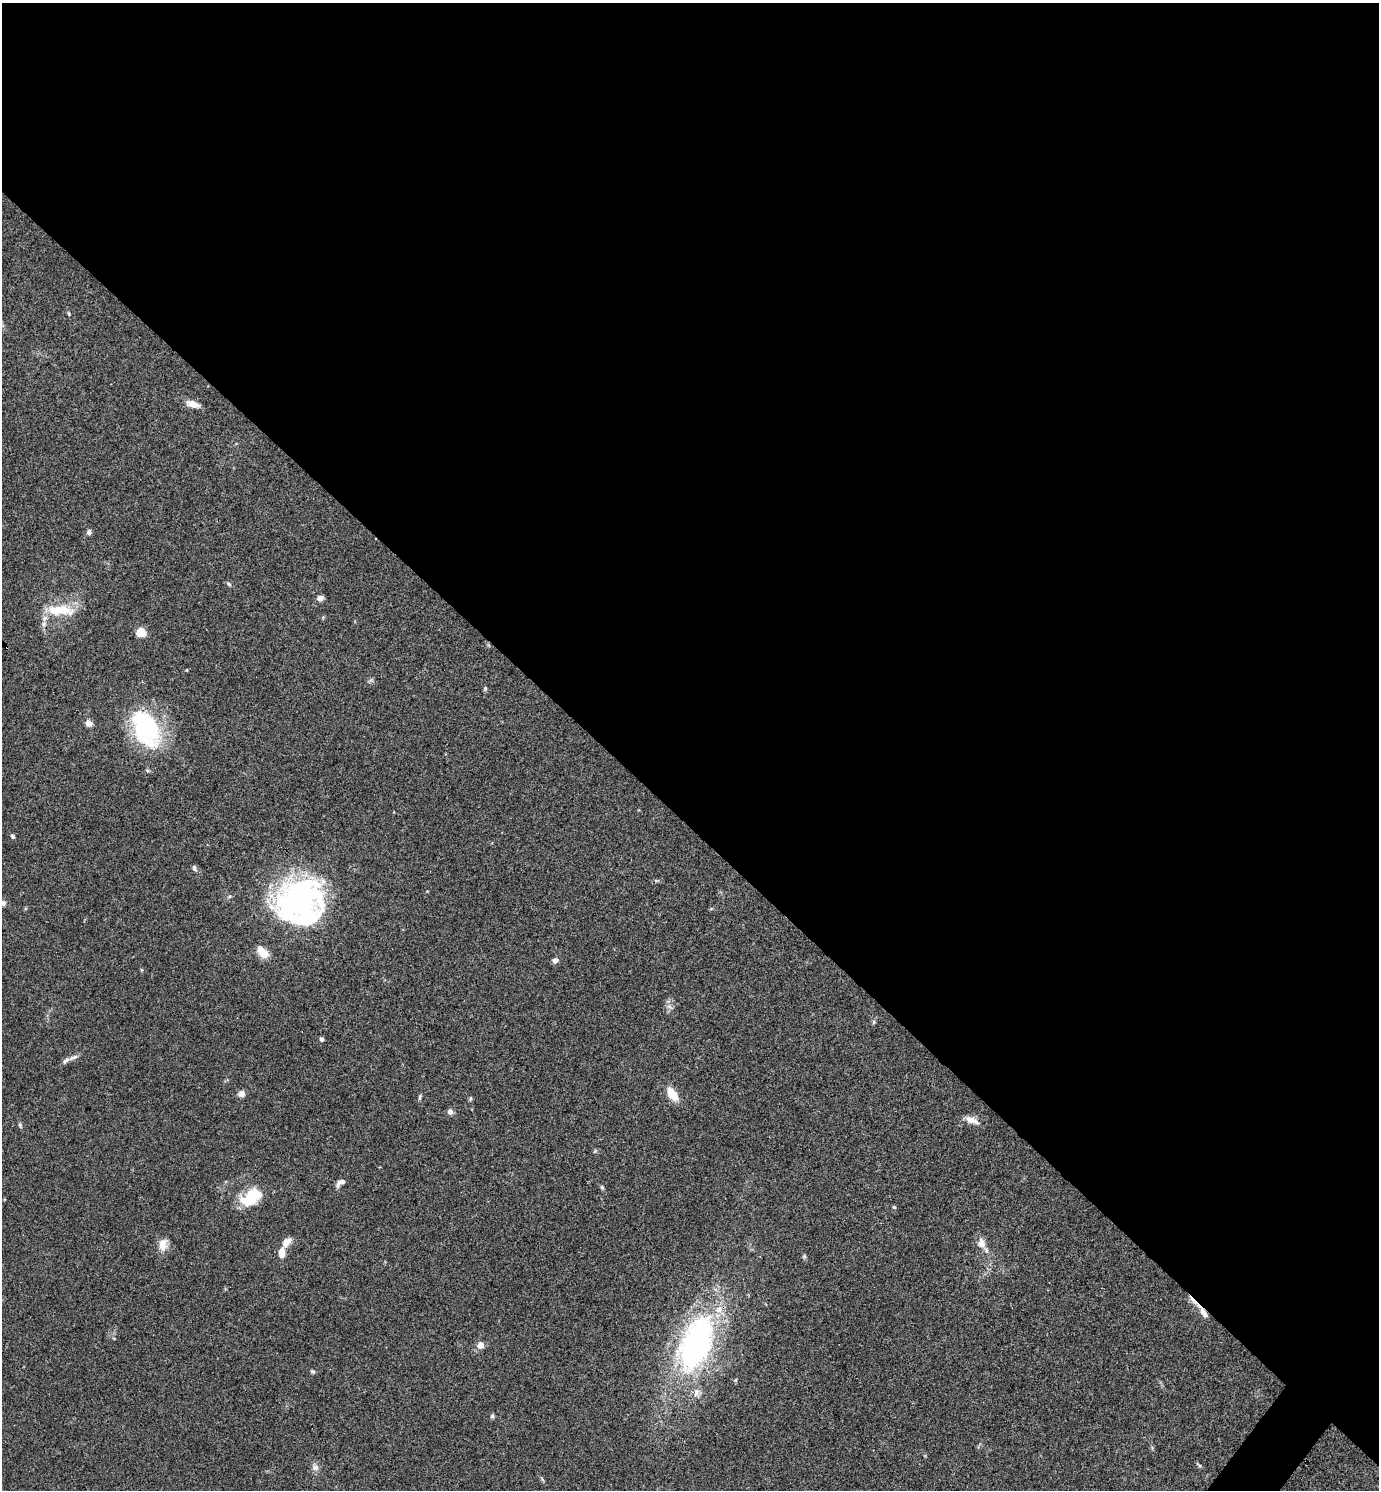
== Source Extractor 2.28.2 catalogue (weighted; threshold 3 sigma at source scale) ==
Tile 3 of 4 x 4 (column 3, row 1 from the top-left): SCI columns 2910-4286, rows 4468-5955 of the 5959 x 5956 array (HDU 1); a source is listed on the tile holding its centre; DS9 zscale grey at full resolution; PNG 1381 x 1492 px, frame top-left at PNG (2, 3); no overlay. Shown black and unused: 56% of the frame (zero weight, under 3 of 4 exposures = <1% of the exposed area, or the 3 px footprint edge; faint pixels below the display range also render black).
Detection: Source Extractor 2.28.2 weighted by HDU 2 'WHT'; one run over the whole footprint, this tile lists its part. Background 0.0891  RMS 0.0065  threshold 0.0292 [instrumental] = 3 sigma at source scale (4.5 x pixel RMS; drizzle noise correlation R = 1.50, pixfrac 1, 0.05/0.05 arcsec/px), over >= 5 px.
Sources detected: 49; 2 inside a brighter object's white glare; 1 cosmic-ray / hot-pixel residue — not listed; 2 inside a brighter listed object's ellipse — not listed separately; the other 44 listed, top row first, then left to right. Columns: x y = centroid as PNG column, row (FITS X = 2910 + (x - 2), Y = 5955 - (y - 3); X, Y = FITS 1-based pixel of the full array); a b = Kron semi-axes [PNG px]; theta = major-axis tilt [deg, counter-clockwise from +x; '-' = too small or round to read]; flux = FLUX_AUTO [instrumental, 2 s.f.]
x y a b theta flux
69 314 6 3 -72 0.7
192 404 19 8 -15 5.1
89 532 7 6 - 1.6
228 584 7 5 -41 1.1
320 598 8 6 30 2.6
60 610 39 13 -3 19
44 624 6 6 - 1.9
141 632 5 5 - 31
187 670 4 3 - 0.45
485 688 6 4 47 0.78
88 723 5 4 - 11
146 729 48 30 -63 66
12 836 6 5 - 1.1
194 868 8 5 -68 1.5
297 900 56 42 34 150
2 903 8 7 - 2.2
263 952 18 10 -46 6.9
555 960 7 6 - 2.5
874 1022 6 5 - 0.95
322 1039 5 4 - 1.4
73 1057 16 5 23 2.5
241 1094 7 7 - 3.6
672 1094 16 8 -53 12
420 1097 9 3 85 1
470 1099 6 3 71 0.8
450 1112 7 7 - 2.3
972 1120 19 8 -21 5
20 1125 6 4 -49 0.92
341 1182 13 6 35 2.9
602 1187 6 5 - 0.9
251 1196 23 14 37 27
894 1207 5 4 - 0.8
286 1242 13 8 51 5.2
981 1243 12 10 -77 5.3
163 1244 15 11 85 6.7
282 1253 10 6 -89 6.6
804 1256 7 4 -72 0.96
1204 1313 15 7 -54 4.4
696 1344 46 23 68 190
480 1345 7 7 - 4.5
312 1371 6 5 - 1.1
492 1416 5 5 - 1.1
1200 1466 6 4 -19 0.9
315 1467 9 8 - 2.6
Overlapping masked pixels (flux is a lower limit): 1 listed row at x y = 1204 1313
Isophote crosses this tile's border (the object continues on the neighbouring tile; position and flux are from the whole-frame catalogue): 1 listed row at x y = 2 903